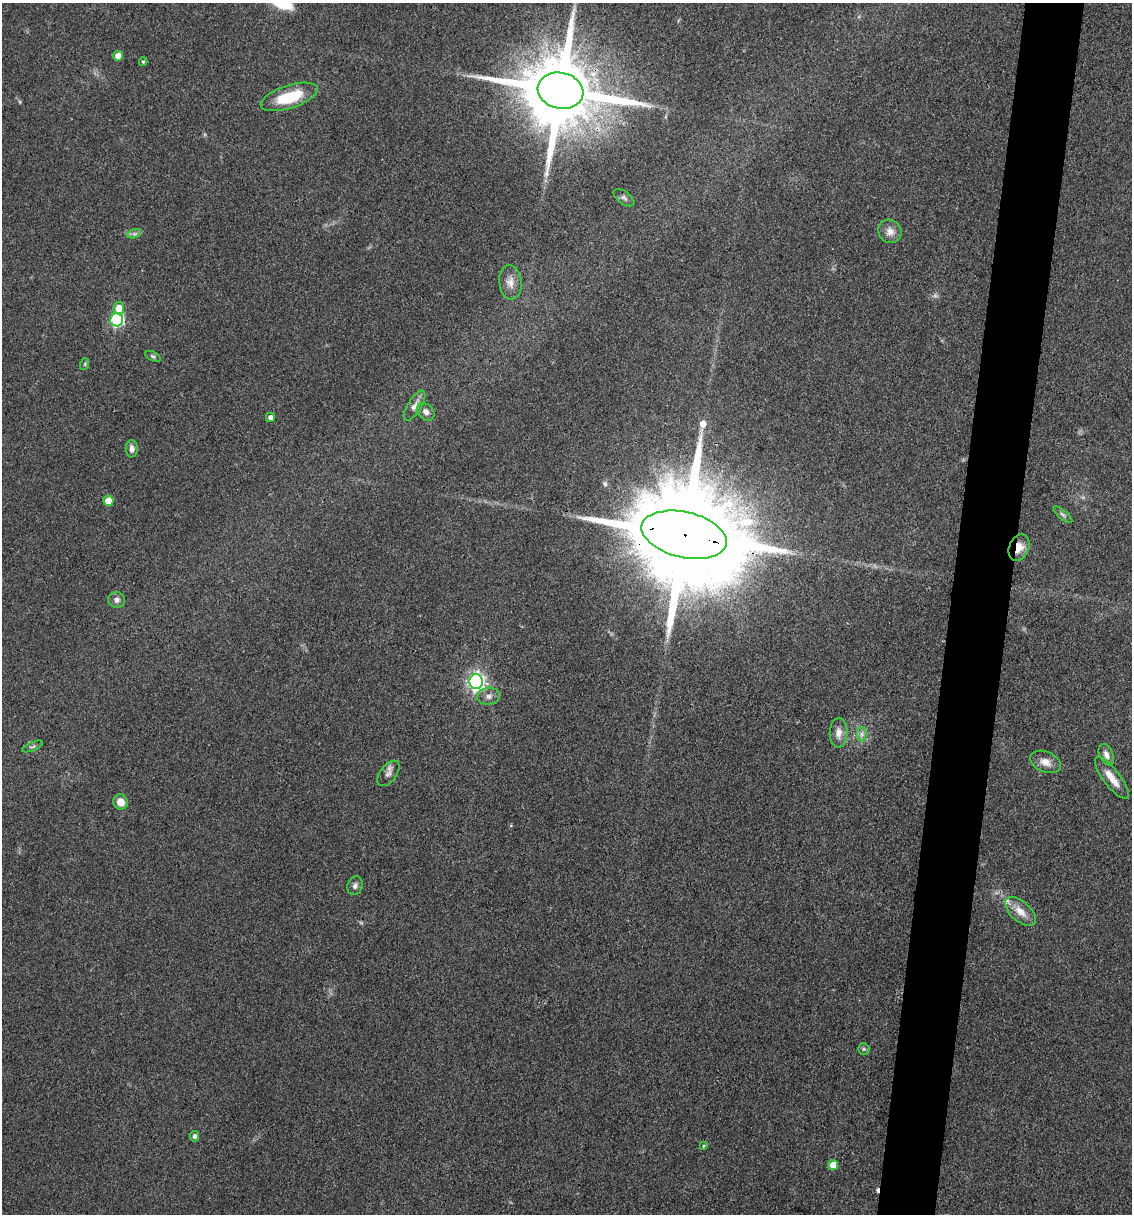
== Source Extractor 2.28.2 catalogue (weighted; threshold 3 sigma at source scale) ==
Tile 10 of 4 x 4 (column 2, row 3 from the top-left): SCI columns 1366-2495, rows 1214-2425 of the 4873 x 4848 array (HDU 1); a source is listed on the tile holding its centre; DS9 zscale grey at full resolution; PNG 1134 x 1216 px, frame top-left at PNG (2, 3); each listed source drawn as its Kron ellipse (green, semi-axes under 4 px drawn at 4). Shown black and unused: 5% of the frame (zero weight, under 3 of 4 exposures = <1% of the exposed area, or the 3 px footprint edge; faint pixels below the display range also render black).
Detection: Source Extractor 2.28.2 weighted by HDU 2 'WHT'; one run over the whole footprint, this tile lists its part. Background 0.149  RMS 0.0071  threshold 0.032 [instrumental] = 3 sigma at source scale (4.5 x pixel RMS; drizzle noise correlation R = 1.50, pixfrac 1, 0.05/0.05 arcsec/px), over >= 5 px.
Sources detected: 39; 1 too faint to see at this stretch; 1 cosmic-ray / hot-pixel residue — neither listed nor drawn; the other 37 listed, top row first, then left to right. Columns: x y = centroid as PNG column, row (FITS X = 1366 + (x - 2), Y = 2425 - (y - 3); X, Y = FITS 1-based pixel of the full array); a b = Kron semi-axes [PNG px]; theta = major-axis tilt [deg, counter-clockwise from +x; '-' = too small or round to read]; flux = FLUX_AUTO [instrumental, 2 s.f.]
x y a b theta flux
118 56 5 5 - 7
143 62 4 4 - 0.96
560 91 23 18 -12 11000
289 97 30 11 18 31
624 198 12 6 -36 2.3
890 231 12 11 - 5.8
134 234 7 4 18 1.8
510 282 17 11 -84 6.9
119 308 6 5 - 11
117 320 6 6 - 96
153 356 8 4 -25 1.4
85 364 6 3 72 0.87
415 406 17 6 57 4.6
426 412 10 7 -45 3.7
270 417 5 4 - 3
132 449 8 6 -89 3.3
108 501 5 5 - 11
1063 515 12 4 -40 1.9
684 535 43 22 -13 31000
1019 548 14 10 69 9.3
116 600 8 7 - 3.1
476 681 7 7 - 250
488 696 11 8 10 4
839 733 15 9 88 5.4
861 734 7 5 90 2.3
32 746 11 3 23 1.4
1106 755 11 6 -65 4
1045 762 16 10 -23 6.6
388 773 15 8 52 3.8
1112 778 25 8 -52 9.8
121 802 7 7 - 8
355 886 10 7 67 2.7
1020 911 19 10 -41 9.6
864 1049 6 5 - 1.2
195 1136 5 4 - 2.2
703 1146 4 3 - 0.7
833 1165 5 5 - 11
Overlapping masked pixels (flux is a lower limit): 3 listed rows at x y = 560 91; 684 535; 1019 548
Isophote crosses this tile's border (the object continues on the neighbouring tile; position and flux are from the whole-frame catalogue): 1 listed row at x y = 1112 778